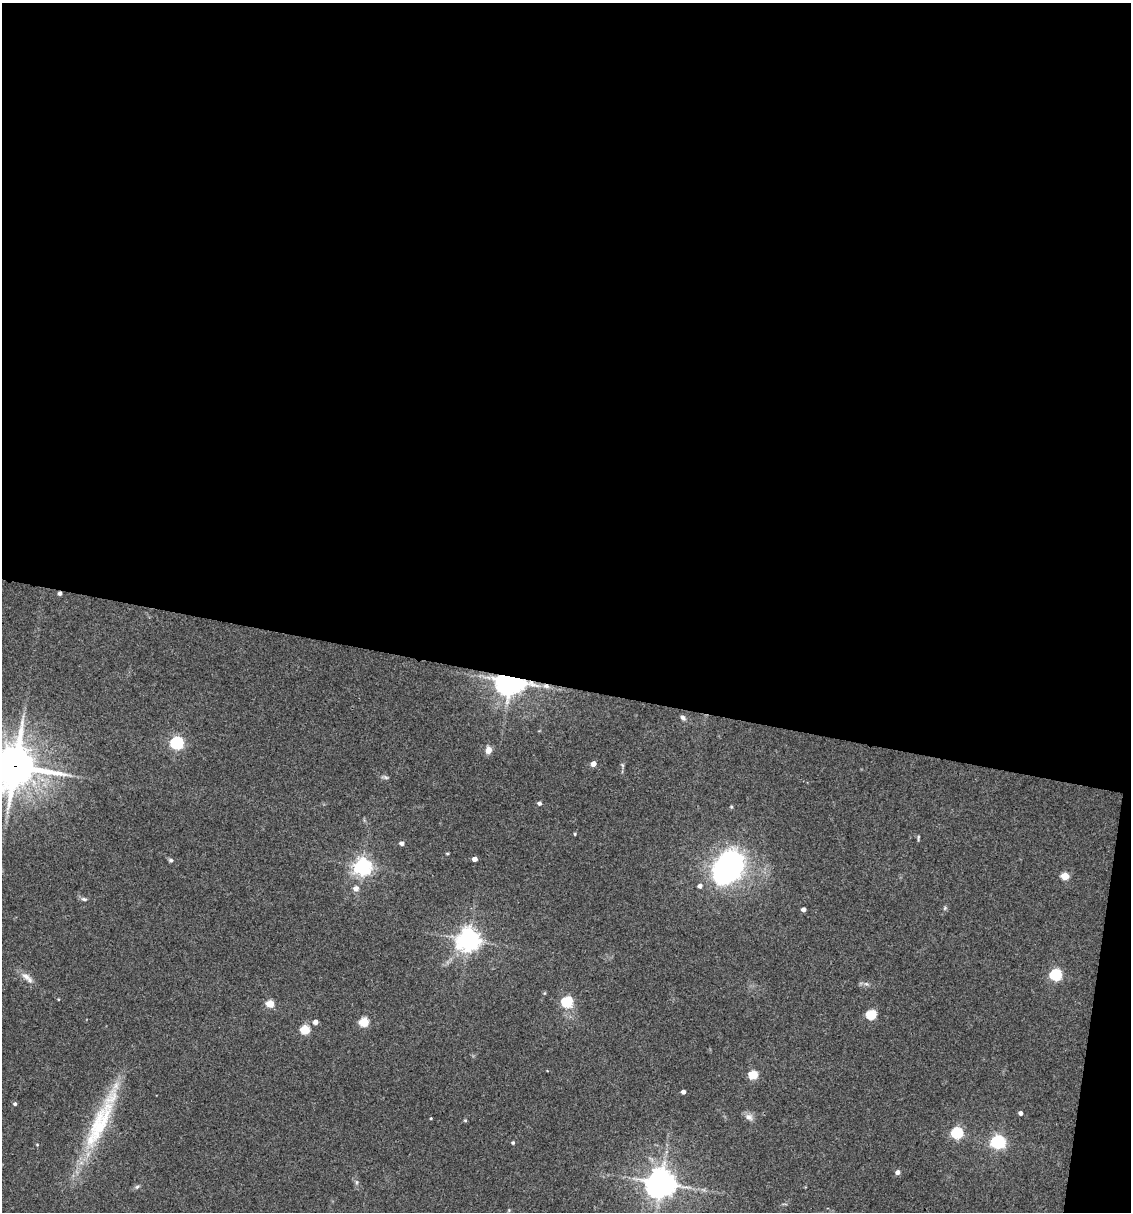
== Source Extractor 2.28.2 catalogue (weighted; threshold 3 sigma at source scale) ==
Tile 4 of 4 x 4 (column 4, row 1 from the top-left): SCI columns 3621-4749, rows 3633-4842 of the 4864 x 4846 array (HDU 1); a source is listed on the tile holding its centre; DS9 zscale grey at full resolution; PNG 1133 x 1214 px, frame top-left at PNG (2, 3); no overlay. Shown black and unused: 58% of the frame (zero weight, under 3 of 4 exposures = <1% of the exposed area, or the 3 px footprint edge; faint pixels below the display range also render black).
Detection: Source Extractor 2.28.2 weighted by HDU 2 'WHT'; one run over the whole footprint, this tile lists its part. Background 0.127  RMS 0.0075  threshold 0.0338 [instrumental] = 3 sigma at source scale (4.5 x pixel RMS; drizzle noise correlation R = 1.50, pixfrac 1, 0.05/0.05 arcsec/px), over >= 5 px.
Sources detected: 50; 1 cosmic-ray / hot-pixel residue — not listed; the other 49 listed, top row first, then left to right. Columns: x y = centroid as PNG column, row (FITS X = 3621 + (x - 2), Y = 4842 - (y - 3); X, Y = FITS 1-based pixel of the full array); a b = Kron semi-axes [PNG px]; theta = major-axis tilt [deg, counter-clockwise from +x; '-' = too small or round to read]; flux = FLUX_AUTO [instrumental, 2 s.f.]
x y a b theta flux
510 681 9 7 -1 940
546 686 9 6 -7 3.2
683 718 7 5 -44 2.1
177 743 6 5 - 130
488 750 9 7 76 4.8
593 764 4 4 - 5.3
15 766 16 14 1 2100
386 777 8 5 -20 1.5
539 803 5 4 - 2
575 834 4 3 - 0.76
918 838 9 3 81 0.96
402 843 5 4 - 2.6
447 853 5 3 - 0.78
475 859 4 4 - 4.8
171 860 5 5 - 1.5
363 867 6 6 - 330
729 869 34 25 47 180
1065 876 5 4 - 19
700 886 5 5 - 2.7
356 888 6 5 - 4.6
84 899 9 5 -16 1.7
945 908 6 4 49 1.1
803 909 4 4 - 3.2
469 940 7 7 - 640
1056 975 6 5 - 92
26 976 18 8 -34 5.3
544 993 5 3 - 0.69
58 999 4 3 - 0.57
567 1002 6 5 - 66
270 1004 5 5 - 21
871 1014 5 5 - 46
315 1022 5 4 - 4.1
364 1022 5 5 - 36
305 1029 5 5 - 37
753 1074 5 5 - 36
683 1092 4 4 - 3.2
15 1104 4 4 - 1.4
1020 1113 4 4 - 2.6
749 1117 11 9 -24 4
431 1118 3 3 - 0.68
101 1120 97 18 65 64
465 1120 4 4 - 0.89
957 1133 6 5 - 76
513 1142 4 4 - 1
998 1142 6 6 - 160
898 1172 5 4 - 3.4
356 1182 6 4 -90 1.3
661 1183 10 9 - 940
137 1187 6 5 - 1.4
Overlapping masked pixels (flux is a lower limit): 3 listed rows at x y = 510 681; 546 686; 15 766
Isophote crosses this tile's border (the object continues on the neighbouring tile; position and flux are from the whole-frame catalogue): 1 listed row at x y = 15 766